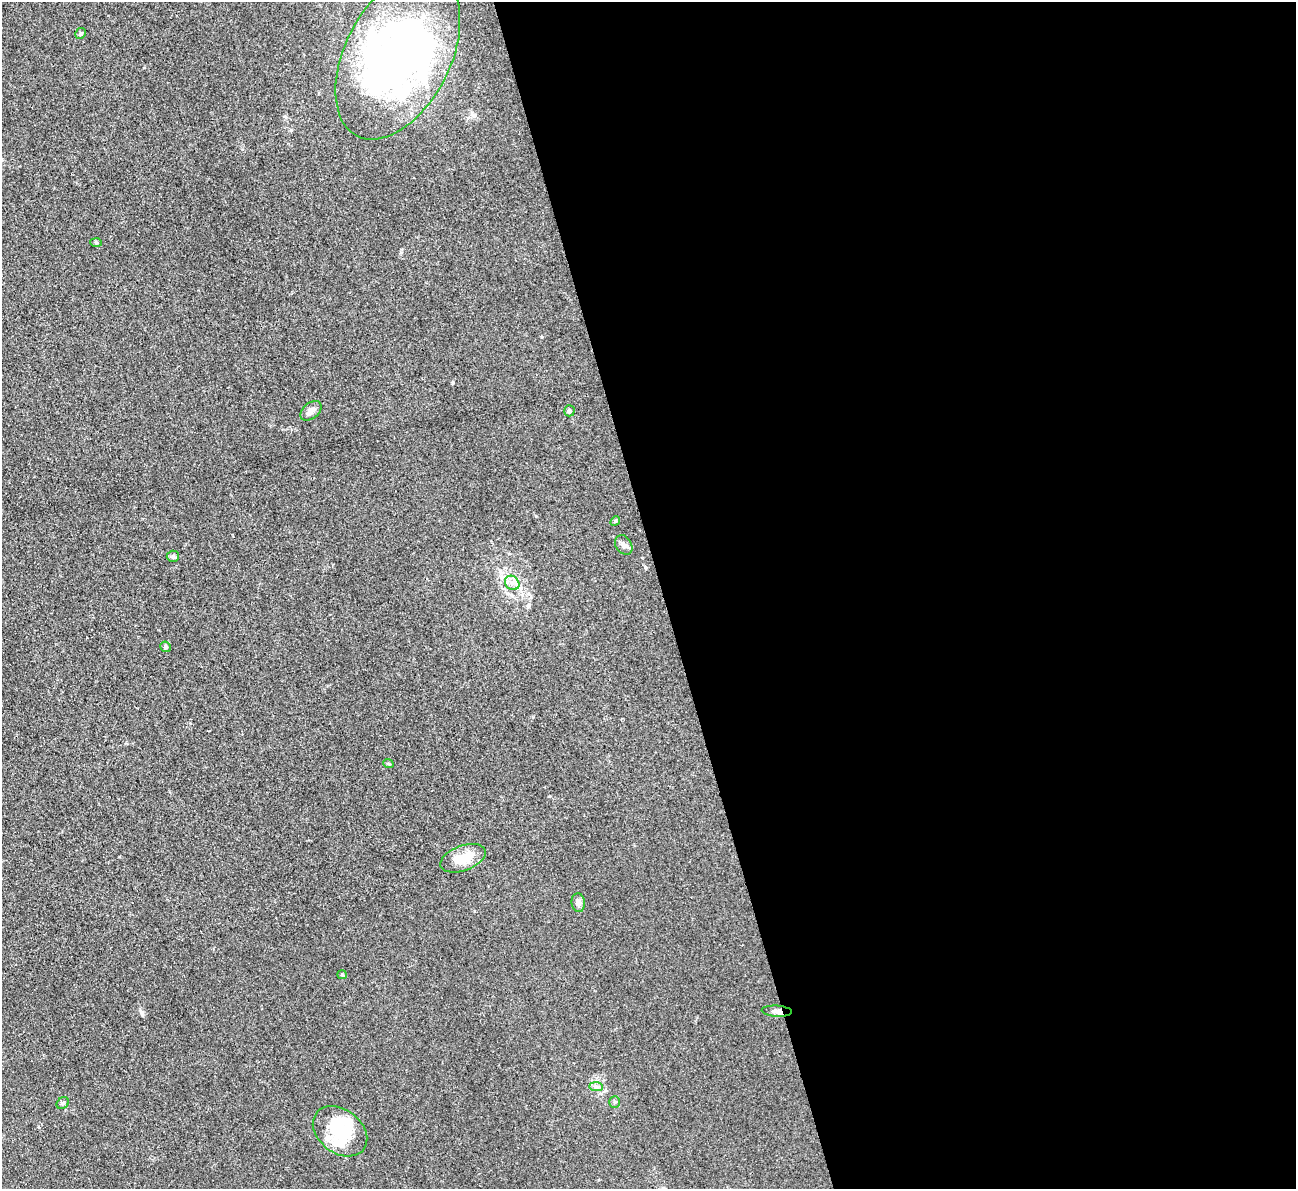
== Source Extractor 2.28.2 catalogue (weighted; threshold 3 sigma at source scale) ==
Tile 8 of 4 x 4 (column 4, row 2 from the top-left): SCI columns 3881-5174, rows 2641-3827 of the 5174 x 5158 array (HDU 1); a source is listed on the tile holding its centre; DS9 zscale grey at full resolution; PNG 1298 x 1191 px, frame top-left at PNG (2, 2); each listed source drawn as its Kron ellipse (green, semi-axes under 4 px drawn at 4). Shown black and unused: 49% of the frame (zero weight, under 3 of 4 exposures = <1% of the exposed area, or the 3 px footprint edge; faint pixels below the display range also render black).
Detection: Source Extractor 2.28.2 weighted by HDU 2 'WHT'; one run over the whole footprint, this tile lists its part. Background 0.0504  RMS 0.0051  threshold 0.0229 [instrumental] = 3 sigma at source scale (4.5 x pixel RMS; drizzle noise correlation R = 1.50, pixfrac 1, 0.05/0.05 arcsec/px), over >= 5 px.
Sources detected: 23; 2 inside a brighter object's white glare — neither listed nor drawn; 2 inside a brighter listed object's ellipse — not listed separately; the other 19 listed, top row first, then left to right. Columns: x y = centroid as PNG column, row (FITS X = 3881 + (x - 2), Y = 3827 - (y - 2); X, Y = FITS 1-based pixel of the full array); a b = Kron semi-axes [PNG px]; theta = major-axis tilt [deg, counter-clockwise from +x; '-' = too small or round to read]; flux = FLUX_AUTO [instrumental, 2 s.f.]
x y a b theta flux
81 33 6 5 - 0.77
398 55 90 52 63 230
96 242 6 4 -3 0.61
311 411 12 7 39 2.6
569 411 5 5 - 1.2
615 521 5 4 - 0.66
624 545 10 8 -56 2
173 556 6 5 - 0.98
512 583 8 6 -44 2.3
166 647 5 5 - 0.94
388 763 5 3 - 0.58
463 858 24 12 20 11
578 903 9 6 -83 2.2
342 975 5 4 - 0.57
777 1011 15 5 -4 2.1
596 1087 7 4 -1 1.2
615 1102 5 5 - 0.77
63 1103 7 5 45 1.1
340 1131 30 21 -38 25
Overlapping masked pixels (flux is a lower limit): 1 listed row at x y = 777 1011
Unlisted compact peaks at least as high as the median listed source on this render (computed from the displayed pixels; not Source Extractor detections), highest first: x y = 142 1012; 453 382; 536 516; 549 796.